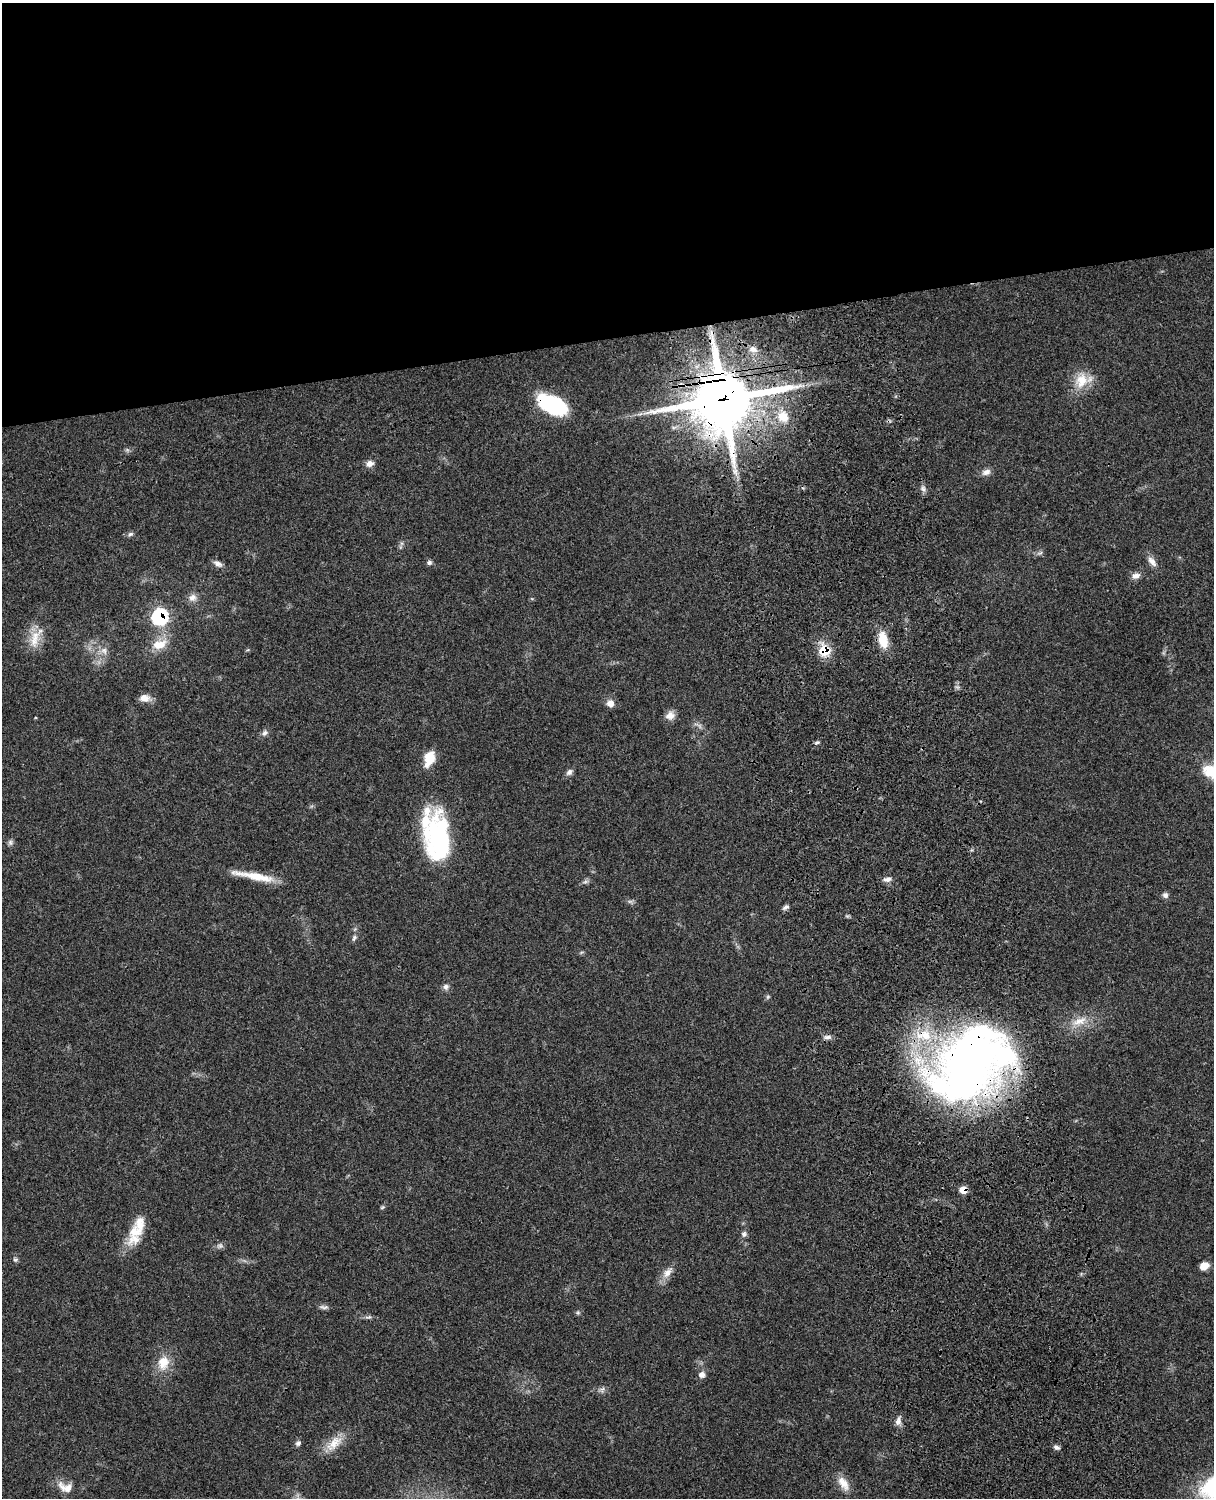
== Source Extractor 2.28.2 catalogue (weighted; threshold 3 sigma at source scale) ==
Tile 2 of 4 x 3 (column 2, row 1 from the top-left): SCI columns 1335-2546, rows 3268-4763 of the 5092 x 4924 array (HDU 1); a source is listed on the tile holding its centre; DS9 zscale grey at full resolution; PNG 1216 x 1500 px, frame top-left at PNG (2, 3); no overlay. Shown black and unused: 23% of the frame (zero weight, under 3 of 4 exposures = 6% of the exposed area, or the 3 px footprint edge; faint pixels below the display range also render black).
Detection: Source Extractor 2.28.2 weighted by HDU 2 'WHT'; one run over the whole footprint, this tile lists its part. Background 0.0791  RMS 0.0058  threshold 0.026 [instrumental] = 3 sigma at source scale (4.5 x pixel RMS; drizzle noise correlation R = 1.50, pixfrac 1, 0.05/0.05 arcsec/px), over >= 5 px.
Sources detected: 69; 1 too faint to see at this stretch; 1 cosmic-ray / hot-pixel residue — not listed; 4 inside a brighter listed object's ellipse — not listed separately; the other 63 listed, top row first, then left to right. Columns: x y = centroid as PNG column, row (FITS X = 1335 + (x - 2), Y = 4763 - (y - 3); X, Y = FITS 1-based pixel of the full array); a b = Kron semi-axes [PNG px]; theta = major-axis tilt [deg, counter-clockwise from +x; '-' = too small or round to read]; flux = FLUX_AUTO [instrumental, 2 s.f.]
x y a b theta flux
753 349 10 8 -27 2.9
1081 380 23 17 73 13
723 400 21 19 16 3800
552 404 29 15 -27 56
783 417 16 14 -58 11
127 450 7 4 -19 0.97
370 463 9 8 - 3.1
986 472 12 8 18 3.1
923 489 9 5 -63 1.9
130 534 8 5 33 1.4
1040 553 8 5 24 1.4
1152 561 16 8 -51 3.9
429 562 7 6 - 1.4
218 564 13 7 -30 2.7
1136 576 11 8 15 3.1
193 598 12 10 36 3.5
160 617 8 8 - 86
35 639 29 12 77 11
883 640 21 11 -77 12
159 644 21 12 21 9.6
104 651 11 8 -58 3.4
824 651 11 11 - 15
145 698 13 9 -4 4.5
610 703 9 8 - 4.1
670 716 12 10 26 4.4
265 733 9 7 45 1.9
817 742 8 4 18 0.98
429 758 18 11 69 11
569 772 10 7 40 2
438 839 54 26 -84 79
10 842 8 7 - 1.6
254 876 54 8 -11 14
887 879 11 6 8 2.5
585 882 8 4 19 1.3
1165 895 8 7 - 1.9
630 901 7 5 -1 1.2
785 907 8 5 26 1.6
354 938 10 5 64 1.6
446 987 8 7 - 2.1
768 997 6 5 - 0.92
1079 1021 24 11 22 9.1
827 1037 10 5 6 2
971 1064 97 66 39 400
963 1190 7 6 - 7
382 1207 6 5 - 0.82
744 1234 8 7 - 1.6
134 1239 23 14 29 9.8
220 1246 9 7 4 1.8
15 1259 7 6 - 1.2
1204 1266 9 7 33 6.3
667 1272 17 9 50 5.1
324 1307 14 5 -3 1.9
578 1313 6 5 - 0.92
368 1317 10 5 14 1.4
163 1363 20 14 75 11
702 1375 8 8 - 2.7
602 1390 10 5 79 1.6
898 1421 13 7 77 2.8
298 1443 8 6 42 1.6
334 1443 29 13 43 10
1056 1447 9 5 -20 1.7
843 1483 22 10 -57 6.9
66 1487 22 13 -17 7.5
Overlapping masked pixels (flux is a lower limit): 6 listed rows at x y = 723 400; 552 404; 160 617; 824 651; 971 1064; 963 1190